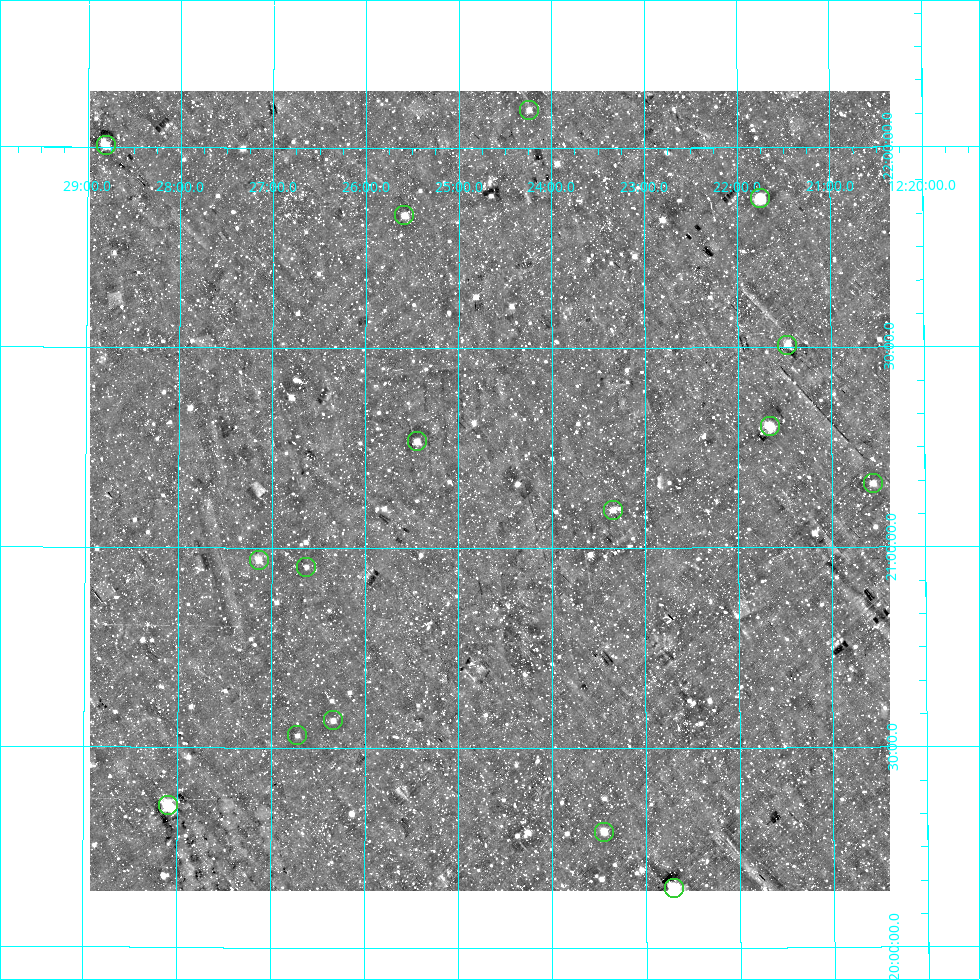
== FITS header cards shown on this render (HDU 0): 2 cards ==
NAXIS1  =                  800
NAXIS2  =                  800

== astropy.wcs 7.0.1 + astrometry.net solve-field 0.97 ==
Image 800 x 800 px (HDU 0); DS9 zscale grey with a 90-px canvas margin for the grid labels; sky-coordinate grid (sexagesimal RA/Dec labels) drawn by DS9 from the SOLVED WCS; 16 Tycho-2 reference stars matched to detected sources circled (green)
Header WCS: RA---AIT/DEC--AIT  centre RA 12:24:40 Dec +21:09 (186.17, +21.14 deg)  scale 9 arcsec/px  FOV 120.0' x 120.0'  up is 0 deg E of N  parity normal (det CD < 0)
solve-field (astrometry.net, Tycho-2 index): SOLVED blind (the header's WCS was not the basis of the solution)
Solved WCS: RA---TAN-SIP/DEC--TAN-SIP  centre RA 12:24:40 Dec +21:09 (186.17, +21.14 deg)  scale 9 arcsec/px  FOV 120.0' x 120.0'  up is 0 deg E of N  parity normal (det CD < 0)
Header WCS and blind solve agree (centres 0.93 arcsec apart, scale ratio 0.9999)
Tycho-2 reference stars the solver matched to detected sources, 16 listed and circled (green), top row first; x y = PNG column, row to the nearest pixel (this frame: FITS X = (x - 90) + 1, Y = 800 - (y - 91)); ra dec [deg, ICRS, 3 dp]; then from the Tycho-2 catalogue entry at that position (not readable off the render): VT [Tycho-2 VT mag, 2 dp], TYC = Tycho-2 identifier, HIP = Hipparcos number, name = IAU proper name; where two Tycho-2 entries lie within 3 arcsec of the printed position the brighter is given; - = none
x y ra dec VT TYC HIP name
529 110 186.060 +22.096 10.23 1447-1967-1 - -
106 145 187.201 +22.003 9.24 1447-1499-1 60897 -
760 198 185.438 +21.873 7.48 1447-1194-1 60290 -
404 215 186.396 +21.832 10.19 1447-1344-1 60633 -
787 345 185.367 +21.507 9.69 1447-1532-1 - -
770 426 185.414 +21.303 8.45 1447-1126-1 60282 -
417 441 186.361 +21.267 9.40 1447-1864-1 - -
873 483 185.139 +21.159 9.65 1447-1722-1 - -
613 510 185.836 +21.095 9.98 1447-1400-1 - -
259 560 186.785 +20.969 9.86 1447-1824-1 - -
306 567 186.657 +20.952 10.23 1447-1908-1 60720 -
333 720 186.584 +20.568 10.50 1447-959-1 - -
297 735 186.680 +20.531 10.69 1447-1980-1 - -
168 805 187.024 +20.354 7.93 1447-1564-1 60834 -
604 832 185.862 +20.291 10.12 1447-164-1 60433 -
674 888 185.675 +20.149 8.06 1447-111-1 60368 -